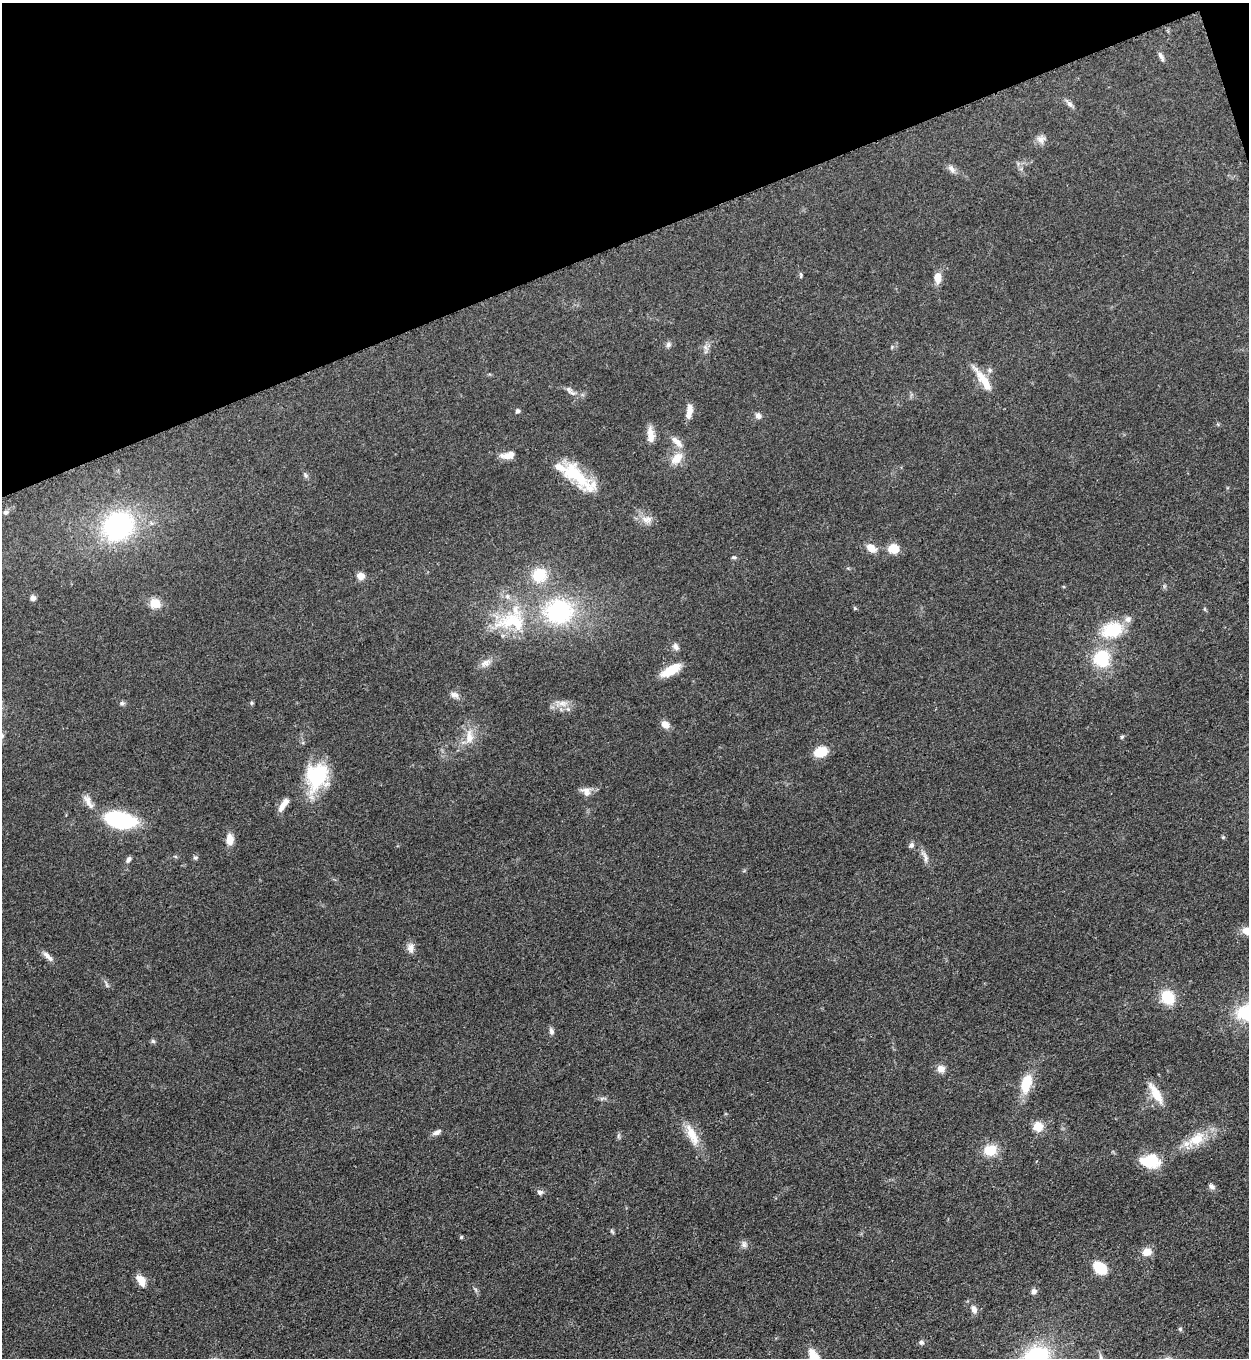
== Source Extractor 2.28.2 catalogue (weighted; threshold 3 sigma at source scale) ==
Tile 3 of 4 x 4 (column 3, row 1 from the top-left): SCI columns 2778-4024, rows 4077-5432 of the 5427 x 5440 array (HDU 1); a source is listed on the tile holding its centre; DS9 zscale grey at full resolution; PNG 1251 x 1360 px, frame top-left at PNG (2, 3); no overlay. Shown black and unused: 18% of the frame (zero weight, under 3 of 5 exposures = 1% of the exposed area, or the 3 px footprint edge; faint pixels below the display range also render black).
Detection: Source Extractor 2.28.2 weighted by HDU 2 'WHT'; one run over the whole footprint, this tile lists its part. Background 0.063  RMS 0.0057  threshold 0.0256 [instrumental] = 3 sigma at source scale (4.5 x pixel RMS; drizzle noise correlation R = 1.50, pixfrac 1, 0.05/0.05 arcsec/px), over >= 5 px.
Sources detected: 90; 4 inside a brighter listed object's ellipse — not listed separately; the other 86 listed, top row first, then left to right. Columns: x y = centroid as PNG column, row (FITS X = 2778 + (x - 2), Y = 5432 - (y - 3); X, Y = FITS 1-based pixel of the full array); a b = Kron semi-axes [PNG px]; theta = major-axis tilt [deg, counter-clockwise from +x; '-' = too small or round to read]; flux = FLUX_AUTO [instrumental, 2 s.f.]
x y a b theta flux
1161 57 14 5 -61 1.8
1069 104 10 6 -52 2
1041 139 12 9 -6 3.2
952 169 12 7 -56 2.6
801 275 9 3 -81 0.83
938 278 12 8 88 5.6
668 344 7 7 - 1.7
705 347 7 4 -72 1.5
990 370 7 5 -21 1.2
984 381 34 10 -57 10
568 389 11 6 -59 1.8
517 411 5 4 - 1.5
689 411 16 6 82 5.1
758 416 8 7 - 2.2
651 435 19 8 -86 5.7
677 442 21 7 -41 4.9
508 455 19 8 12 5.1
677 458 18 11 45 7.8
305 475 9 4 -67 1.2
576 475 52 16 -40 27
5 512 6 5 - 1.4
649 519 11 8 -34 3.6
118 526 24 20 37 100
871 548 13 9 -33 5.1
893 548 10 8 -5 11
734 557 6 5 - 0.95
539 575 14 14 - 18
361 576 9 8 - 3.7
507 597 8 6 -88 2
33 598 6 6 - 1.9
155 603 11 10 - 7.5
855 608 5 5 - 0.64
559 611 33 28 -2 60
510 621 53 18 14 32
1112 630 20 14 14 25
675 647 9 7 -62 2.1
1102 658 17 16 - 24
486 663 14 9 19 3.7
671 670 25 10 31 11
455 695 12 7 -21 2.6
122 703 7 6 - 1.2
252 703 6 4 22 0.85
562 703 13 8 -4 4.4
665 724 11 8 -45 4
469 737 22 11 88 8
1122 737 6 5 - 0.73
821 752 11 8 18 14
317 776 33 26 73 34
586 791 13 11 -45 3.8
88 802 23 8 -64 4.6
283 804 18 6 56 5.4
120 820 36 17 -12 43
230 839 12 8 89 6
911 845 7 6 - 1.6
925 857 19 6 -67 3.3
195 858 6 4 0 0.91
128 859 8 5 63 1.6
1248 931 13 9 -9 6.7
410 948 14 8 -84 3.3
46 955 11 7 -47 2.6
106 985 9 3 -69 0.97
1168 997 12 9 -55 21
551 1031 10 6 -79 1.8
153 1041 6 5 - 0.96
941 1069 9 8 - 4.1
1026 1084 23 12 74 14
1156 1093 29 9 -59 9.6
1038 1126 10 10 - 8
437 1132 12 6 25 2.4
692 1135 32 11 -65 10
618 1136 7 4 -72 0.93
1197 1139 25 16 35 14
990 1150 12 10 16 13
1150 1161 23 15 -5 15
1211 1186 8 6 -61 1.7
540 1192 7 6 - 1.8
461 1237 4 4 - 0.78
744 1244 10 6 -83 1.9
1147 1252 10 9 - 5.9
1100 1268 17 11 -39 12
141 1280 10 7 -54 8.1
1034 1291 7 7 - 2
974 1309 10 7 -72 3
1180 1329 6 5 - 0.84
921 1342 7 6 - 1.5
1036 1357 24 18 23 56
Isophote crosses this tile's border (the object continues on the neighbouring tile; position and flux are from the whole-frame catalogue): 2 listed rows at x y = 1248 931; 1036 1357